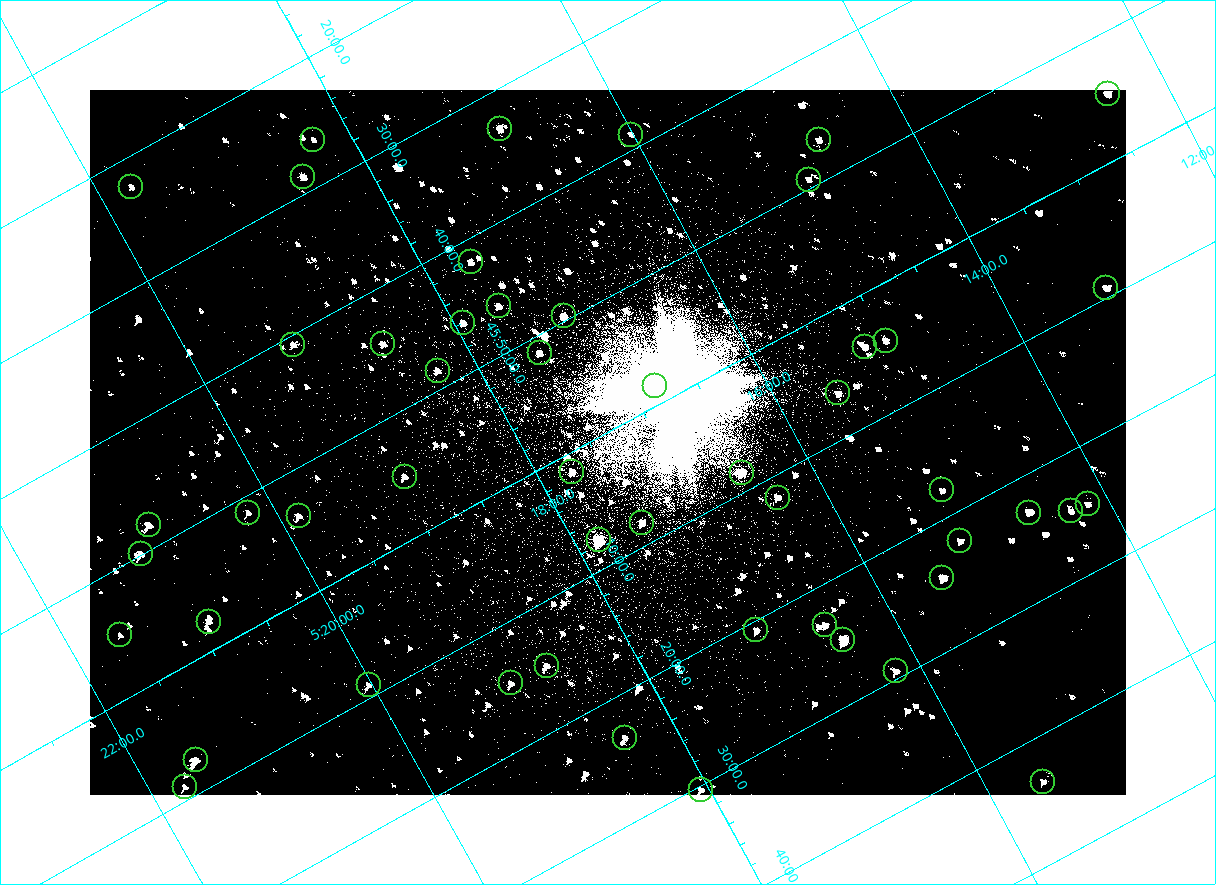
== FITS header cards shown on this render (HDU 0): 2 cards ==
NAXIS1  =                 2072
NAXIS2  =                 1410

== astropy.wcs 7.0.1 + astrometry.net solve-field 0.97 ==
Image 2072 x 1410 px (HDU 0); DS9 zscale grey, zoomed out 1/2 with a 90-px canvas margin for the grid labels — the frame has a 2x2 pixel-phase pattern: the four 2x2 pixel phases sit at different levels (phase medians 80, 80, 80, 144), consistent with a one-shot-colour (mosaic) sensor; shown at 1/2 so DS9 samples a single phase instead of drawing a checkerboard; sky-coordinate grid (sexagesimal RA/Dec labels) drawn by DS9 from the SOLVED WCS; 51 Tycho-2 reference stars matched to detected sources circled (green)
Header WCS: none
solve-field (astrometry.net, Tycho-2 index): SOLVED blind (the file carries no WCS)
Solved WCS: RA---TAN-SIP/DEC--TAN-SIP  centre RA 05:17:22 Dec +46:01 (79.34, +46.01 deg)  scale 2.54 arcsec/px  FOV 87.7' x 59.7'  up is -151 deg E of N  parity flipped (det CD > 0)
(file carries no celestial WCS; the grid is the blind solution)
Tycho-2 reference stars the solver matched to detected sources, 51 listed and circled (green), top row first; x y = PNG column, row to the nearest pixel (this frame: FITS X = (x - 90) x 2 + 1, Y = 1410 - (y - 90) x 2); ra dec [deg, ICRS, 3 dp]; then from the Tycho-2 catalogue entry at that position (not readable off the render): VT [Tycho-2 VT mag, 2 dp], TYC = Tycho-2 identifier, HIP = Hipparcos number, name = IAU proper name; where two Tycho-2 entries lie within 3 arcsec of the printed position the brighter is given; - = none
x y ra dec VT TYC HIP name
1108 94 78.114 +45.913 9.89 3345-1356-1 - -
500 129 79.231 +45.552 9.98 3358-927-1 - -
630 134 79.004 +45.647 11.41 3358-2181-1 - -
313 140 79.570 +45.438 11.18 3358-2771-1 - -
818 140 78.675 +45.779 11.07 3345-1858-1 - -
303 177 79.625 +45.478 9.93 3358-231-1 - -
808 180 78.730 +45.821 11.17 3345-560-1 - -
130 187 79.937 +45.373 10.74 3358-949-1 - -
470 262 79.411 +45.697 10.62 3358-1083-1 - -
1106 288 78.300 +46.154 9.71 3345-874-1 - -
498 306 79.404 +45.771 10.28 3358-1309-1 - -
564 316 79.298 +45.827 8.77 3358-3023-1 - -
463 323 79.483 +45.767 10.14 3358-481-1 - -
886 341 78.747 +46.074 10.28 3345-730-1 - -
383 344 79.645 +45.739 10.39 3358-323-1 - -
292 345 79.806 +45.679 11.23 3358-1039-1 - -
864 347 78.791 +46.067 9.53 3358-1478-1 - -
540 353 79.377 +45.856 9.99 3358-2785-1 - -
438 370 79.575 +45.809 10.46 3358-3067-1 - -
655 386 79.203 +45.975 10.21 3358-3142-1 - -
838 393 78.883 +46.107 10.16 3358-1042-1 - -
572 472 79.434 +46.025 9.87 3358-2812-1 - -
742 472 79.133 +46.141 8.10 3358-3148-1 - -
404 476 79.737 +45.917 10.42 3358-2222-1 - -
942 490 78.790 +46.297 10.91 3358-2798-1 - -
778 498 79.092 +46.196 10.35 3358-1074-1 - -
1088 504 78.541 +46.411 10.86 3345-1321-1 - -
1071 511 78.578 +46.409 10.96 3345-1097-1 - -
248 512 80.050 +45.855 11.27 3358-2824-1 - -
1029 512 78.654 +46.383 8.84 3345-1869-1 - -
298 516 79.963 +45.894 10.08 3358-2584-1 - -
642 522 79.360 +46.135 9.37 3358-2973-1 - -
148 525 80.238 +45.802 9.43 3358-655-1 - -
599 540 79.453 +46.128 7.41 3358-2414-1 - -
960 541 78.806 +46.372 10.28 3358-1208-1 - -
140 554 80.281 +45.832 9.52 3358-2963-1 - -
942 578 78.874 +46.406 8.07 3358-1254-1 - -
208 622 80.228 +45.962 10.38 3358-2502-1 - -
825 624 79.131 +46.386 9.87 3358-62-1 - -
756 630 79.260 +46.346 10.40 3358-902-1 - -
120 635 80.398 +45.917 10.91 3358-2348-1 - -
843 640 79.113 +46.416 6.95 3358-1284-1 - -
546 666 79.670 +46.248 10.61 3358-2504-1 - -
896 671 79.049 +46.490 10.10 3358-1590-1 - -
511 683 79.751 +46.245 10.97 3358-2202-1 - -
368 685 80.007 +46.150 10.36 3358-1438-1 - -
624 738 79.602 +46.390 9.90 3358-202-1 - -
196 760 80.388 +46.123 8.89 3358-1920-1 - -
1043 782 78.889 +46.726 10.59 3358-58-1 - -
184 787 80.435 +46.149 10.14 3358-1944-1 - -
700 790 79.516 +46.506 10.34 3358-900-1 - -